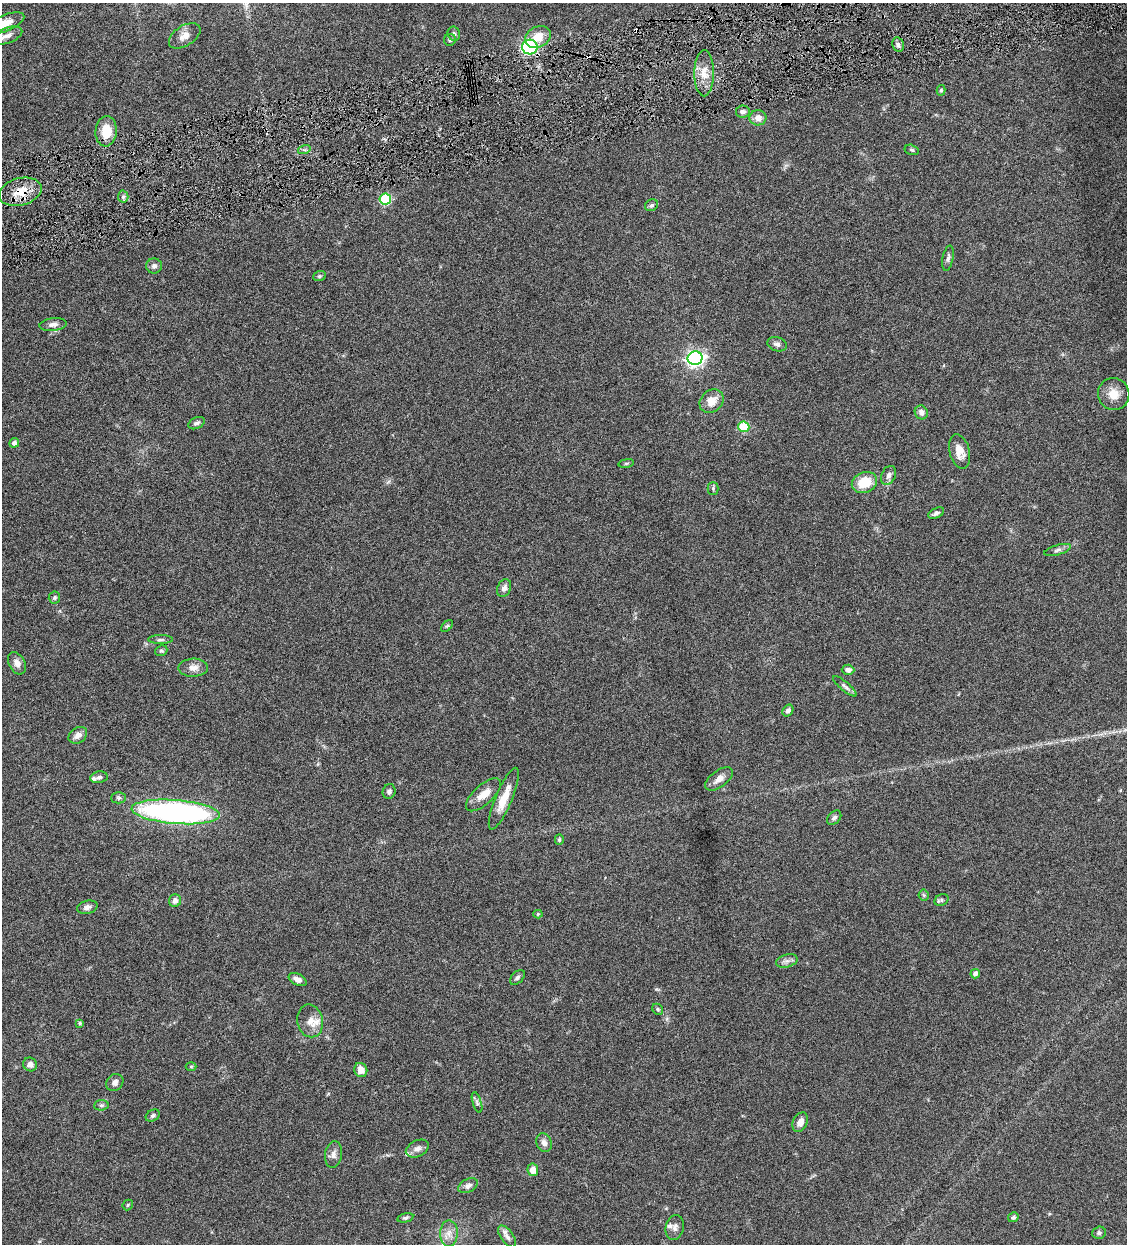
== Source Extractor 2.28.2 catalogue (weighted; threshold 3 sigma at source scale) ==
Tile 10 of 4 x 4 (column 2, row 3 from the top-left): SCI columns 1389-2513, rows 1245-2486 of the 4911 x 4971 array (HDU 1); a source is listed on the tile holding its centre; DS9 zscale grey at full resolution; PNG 1129 x 1246 px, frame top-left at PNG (2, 3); each listed source drawn as its Kron ellipse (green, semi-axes under 4 px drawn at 4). Shown black and unused: <1% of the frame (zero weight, under 4 of 8 exposures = <1% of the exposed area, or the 3 px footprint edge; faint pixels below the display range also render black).
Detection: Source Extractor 2.28.2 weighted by HDU 2 'WHT'; one run over the whole footprint, this tile lists its part. Background 0.0442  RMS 0.0037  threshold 0.0153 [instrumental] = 3 sigma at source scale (4.09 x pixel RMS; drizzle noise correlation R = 1.36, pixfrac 0.8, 0.05/0.05 arcsec/px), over >= 5 px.
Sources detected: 98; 2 cosmic-ray / hot-pixel residue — neither listed nor drawn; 6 inside a brighter listed object's ellipse — not listed separately; the other 90 listed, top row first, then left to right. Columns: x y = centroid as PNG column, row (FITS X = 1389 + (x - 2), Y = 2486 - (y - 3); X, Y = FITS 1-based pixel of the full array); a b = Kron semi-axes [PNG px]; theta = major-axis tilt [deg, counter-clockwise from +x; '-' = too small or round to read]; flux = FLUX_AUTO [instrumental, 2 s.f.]
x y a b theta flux
4 23 21 8 22 4.7
454 34 7 6 - 0.8
7 36 16 7 20 2.2
185 36 17 10 32 2.8
538 37 13 10 28 5.1
450 40 6 5 - 0.94
898 45 7 5 -70 0.88
530 47 8 7 - 40
704 73 23 10 90 4.8
941 90 5 4 - 0.53
743 112 7 6 - 1
758 118 8 7 - 2.3
106 131 15 10 85 6.4
304 150 6 4 17 0.59
912 150 7 5 -15 0.63
20 192 21 13 15 6.6
123 197 6 5 - 0.86
385 199 6 5 - 24
652 205 7 5 31 0.66
948 258 13 5 80 1.2
154 266 8 8 - 1.3
319 276 6 5 - 0.57
53 324 14 6 6 1.6
777 344 10 7 -16 1.2
695 358 7 6 - 120
1114 394 16 15 - 4.6
712 401 13 10 41 4.5
921 412 7 6 - 1.5
197 423 9 5 24 0.94
744 427 5 5 - 17
14 443 5 4 - 1.3
960 451 17 10 -75 3.8
626 463 8 4 9 0.44
889 475 10 7 66 1.3
864 482 13 10 22 7.5
713 488 6 5 - 0.6
936 513 8 5 27 1.1
1058 550 14 5 16 1.2
504 588 9 6 65 1.5
54 597 6 6 - 0.63
447 626 7 4 44 0.53
160 640 12 4 0 0.82
161 651 6 5 - 0.64
17 663 12 8 -61 2.1
193 668 15 9 2 2.5
848 670 6 5 - 1.4
845 686 15 4 -40 1.1
788 711 6 5 - 0.98
78 735 10 7 34 2.2
99 777 8 6 10 0.97
719 779 16 8 37 2.4
389 791 7 6 - 0.97
483 795 22 9 42 4.6
118 798 7 5 1 0.73
504 799 33 8 67 6.1
176 812 44 12 -5 100
834 818 8 6 46 0.9
559 840 5 4 - 0.48
924 895 5 5 - 0.48
941 900 7 5 22 0.74
175 901 6 6 - 1.5
87 907 10 6 14 1.4
538 914 4 4 - 0.46
787 961 11 6 15 1.3
975 974 5 4 - 1.3
517 977 9 5 45 0.94
298 979 10 5 -26 1.8
658 1009 6 5 - 0.5
310 1021 17 12 -78 3.3
80 1023 4 3 - 0.42
30 1064 7 7 - 1.8
191 1066 5 3 - 0.37
361 1070 7 6 - 2.8
115 1083 9 8 - 1.4
477 1102 10 4 -73 0.8
101 1105 7 5 6 0.72
153 1115 7 5 32 0.73
800 1122 10 7 66 2.6
544 1143 9 7 -69 1.7
417 1149 12 8 26 2
333 1154 13 8 80 1.8
533 1170 6 5 - 3.1
468 1186 10 6 27 1.3
128 1205 6 4 48 0.43
1013 1217 5 4 - 0.76
405 1218 8 4 13 0.66
675 1228 12 9 77 1.6
449 1233 13 9 89 2.7
1099 1233 7 6 - 0.85
507 1236 13 6 -53 1.4
Overlapping masked pixels (flux is a lower limit): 2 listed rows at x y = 530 47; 20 192
Isophote crosses this tile's border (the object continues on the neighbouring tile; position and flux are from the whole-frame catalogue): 2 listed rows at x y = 4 23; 7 36